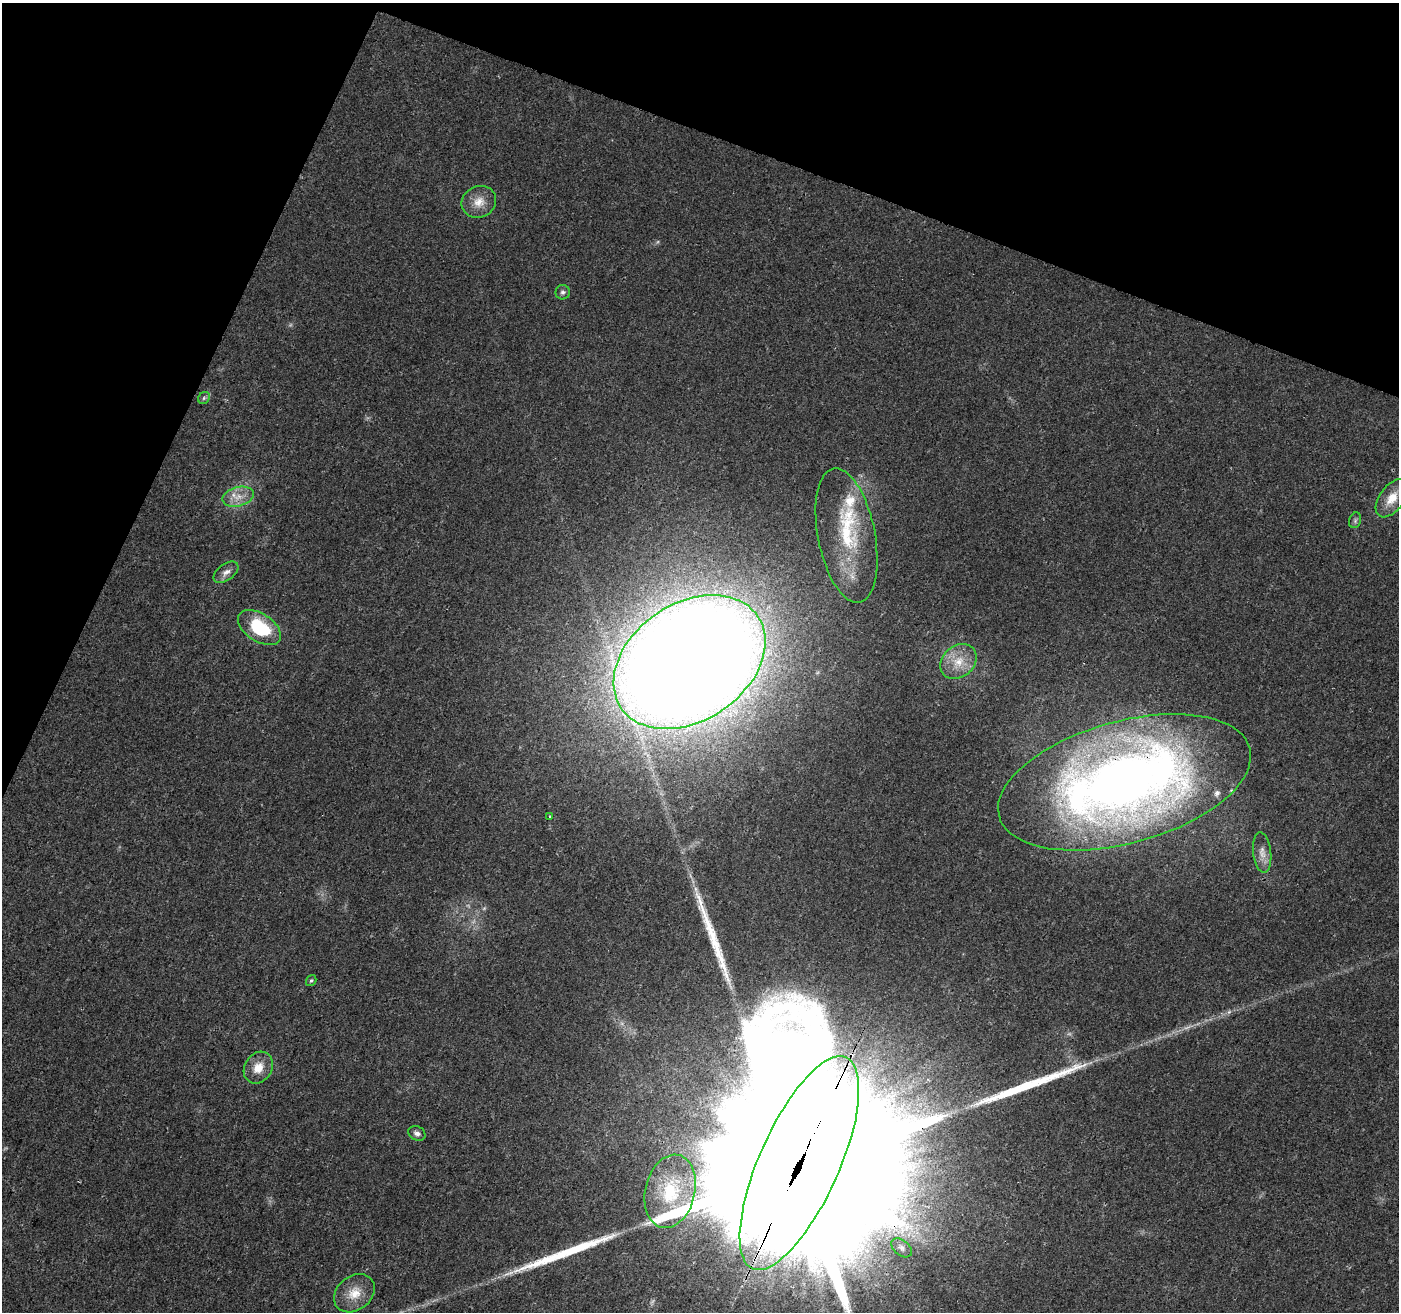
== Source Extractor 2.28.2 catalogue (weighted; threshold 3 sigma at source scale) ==
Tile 2 of 4 x 4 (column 2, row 1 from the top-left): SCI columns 1400-2796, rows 4146-5455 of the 5603 x 5731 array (HDU 1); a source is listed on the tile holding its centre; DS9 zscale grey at full resolution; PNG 1401 x 1314 px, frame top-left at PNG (2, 3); each listed source drawn as its Kron ellipse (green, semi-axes under 4 px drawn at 4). Shown black and unused: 19% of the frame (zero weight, under 3 of 4 exposures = <1% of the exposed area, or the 3 px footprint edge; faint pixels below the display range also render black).
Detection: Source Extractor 2.28.2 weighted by HDU 2 'WHT'; one run over the whole footprint, this tile lists its part. Background 0.0184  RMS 0.0034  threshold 0.0153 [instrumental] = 3 sigma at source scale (4.5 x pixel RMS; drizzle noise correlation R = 1.50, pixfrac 1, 0.0396/0.0396 arcsec/px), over >= 5 px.
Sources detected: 28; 1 too faint to see at this stretch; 3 long thin detections or spike segments (spike, bleed or trail) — neither listed nor drawn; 3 inside a brighter listed object's ellipse — not listed separately; the other 21 listed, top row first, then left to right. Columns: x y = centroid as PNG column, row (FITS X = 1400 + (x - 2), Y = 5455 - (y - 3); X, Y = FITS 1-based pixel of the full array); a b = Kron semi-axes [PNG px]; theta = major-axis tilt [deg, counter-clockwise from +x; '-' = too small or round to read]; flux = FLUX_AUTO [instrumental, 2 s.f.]
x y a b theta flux
479 202 18 15 27 5
563 292 7 7 - 0.99
204 398 6 5 - 0.65
238 497 16 9 14 4.2
1392 498 22 12 54 6
1355 520 8 6 71 0.84
847 535 68 28 -79 29
226 572 14 8 36 2
259 627 24 14 -33 18
958 661 20 15 40 7.1
689 662 82 58 34 1500
1124 782 130 61 15 350
550 816 3 3 - 0.63
1262 852 20 9 -84 3.1
311 981 6 5 - 0.66
258 1068 17 13 57 5.4
417 1133 9 7 -26 1.3
799 1163 116 40 66 73000
670 1191 37 25 77 24
902 1248 12 7 -39 1.7
354 1293 22 17 38 6.5
Overlapping masked pixels (flux is a lower limit): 3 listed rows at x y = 689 662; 1124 782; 799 1163
Isophote crosses this tile's border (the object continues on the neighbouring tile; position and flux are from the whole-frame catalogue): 1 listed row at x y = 799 1163